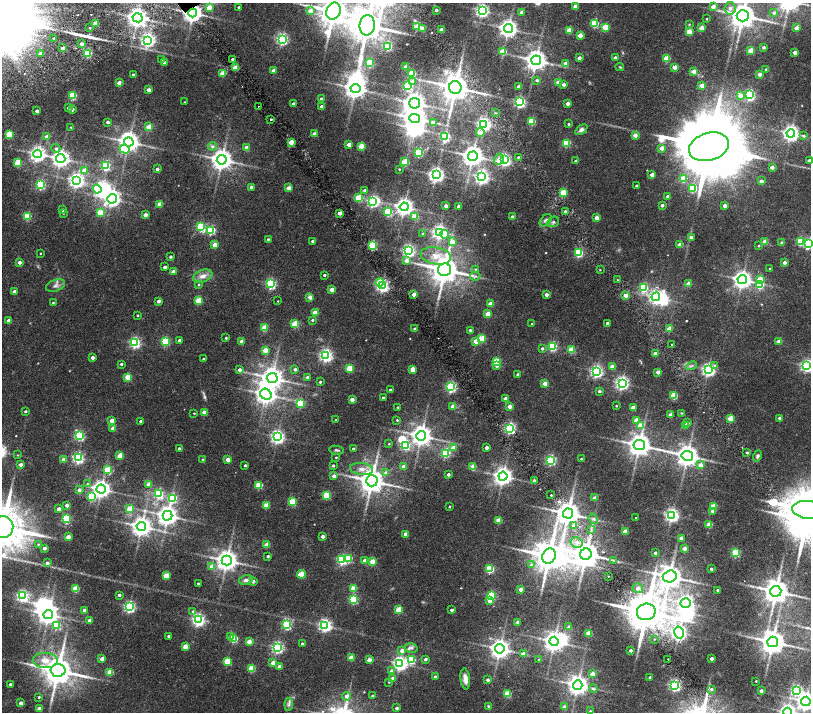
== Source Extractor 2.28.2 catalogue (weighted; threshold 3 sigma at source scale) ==
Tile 6 of 4 x 4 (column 2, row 2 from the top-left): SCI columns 1619-3236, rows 3175-4594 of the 6477 x 6411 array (HDU 1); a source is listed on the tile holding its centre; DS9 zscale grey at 2 x 2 block average (1 PNG px = mean of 2 x 2 image px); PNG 813 x 714 px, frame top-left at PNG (2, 3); each listed source drawn as its Kron ellipse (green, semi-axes under 4 px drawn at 4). Shown black and unused: <1% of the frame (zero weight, under 2 of 4 exposures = <1% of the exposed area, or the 3 px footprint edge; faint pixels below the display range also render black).
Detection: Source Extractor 2.28.2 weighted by HDU 2 'WHT'; one run over the whole footprint, this tile lists its part. Background 0.0265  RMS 0.0051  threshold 0.023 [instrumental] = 3 sigma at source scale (4.5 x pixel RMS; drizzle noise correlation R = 1.50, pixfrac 1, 0.0396/0.0396 arcsec/px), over >= 5 px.
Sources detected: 537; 2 too faint to see at this stretch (2 x 2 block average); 12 inside a brighter object's white glare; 2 cosmic-ray / hot-pixel residue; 3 long thin detections or spike segments (spike, bleed or trail) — neither listed nor drawn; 1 inside a brighter listed object's ellipse — not listed separately; of the other 517, all 500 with FLUX_AUTO >= 0.643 (the completeness limit of this list) listed and drawn (17 fainter detections not listed), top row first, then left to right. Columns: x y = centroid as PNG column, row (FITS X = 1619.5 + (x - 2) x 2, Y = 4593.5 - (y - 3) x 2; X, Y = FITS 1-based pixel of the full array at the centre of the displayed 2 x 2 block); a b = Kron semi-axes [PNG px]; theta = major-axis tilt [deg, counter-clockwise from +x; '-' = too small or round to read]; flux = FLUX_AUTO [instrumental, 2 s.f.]
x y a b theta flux
575 6 3 2 - 12
239 7 2 2 - 1.4
713 7 3 3 - 8.6
209 8 3 2 - 17
730 8 6 5 - 3.9
436 10 2 2 - 3.7
482 10 4 4 - 250
310 11 3 3 - 11
334 11 8 7 - 2200
522 12 2 2 - 11
193 13 4 4 - 710
774 13 4 3 - 2.4
743 16 6 5 - 1600
137 18 5 4 - 720
707 19 2 2 - 1.1
96 23 3 2 - 21
595 23 3 3 - 51
689 24 4 2 - 0.69
367 25 10 7 84 2500
417 26 3 2 - 25
605 27 3 3 - 29
90 28 2 2 - 0.97
422 28 3 2 - 16
702 28 3 2 - 18
797 28 3 2 - 11
508 29 4 4 - 550
441 30 2 2 - 11
569 30 3 3 - 24
689 32 3 3 - 24
580 35 3 2 - 14
54 38 2 2 - 1.9
282 39 4 3 - 190
148 40 4 4 - 300
81 44 2 2 - 5.4
387 46 3 3 - 66
764 47 2 2 - 2.9
62 48 2 2 - 5.6
751 51 3 3 - 25
502 52 4 3 - 28
88 53 3 3 - 52
795 53 2 2 - 8.2
40 54 3 3 - 4.5
579 58 2 2 - 6.1
615 58 3 2 - 6.9
667 58 3 3 - 30
232 59 2 2 - 2.2
162 60 3 2 - 0.89
536 60 5 5 - 860
164 62 2 2 - 3.9
370 63 3 3 - 60
566 63 3 2 - 8.2
406 66 3 2 - 10
620 67 4 3 - 1
675 67 3 2 - 14
235 68 3 2 - 20
766 69 2 2 - 1.1
274 70 3 2 - 10
694 71 3 2 - 12
223 73 3 3 - 22
412 73 3 3 - 40
133 74 2 2 - 1.3
760 74 2 2 - 8.5
537 80 3 2 - 2.8
413 81 3 3 - 8.6
559 82 3 2 - 13
119 83 2 2 - 7
564 85 3 2 - 4.5
702 85 3 2 - 12
408 86 3 3 - 85
455 87 6 6 - 2000
519 87 2 2 - 4.7
355 88 5 4 - 820
149 90 2 2 - 8.5
750 95 4 3 - 130
72 96 3 3 - 46
740 96 3 3 - 9
321 99 2 2 - 3.7
184 102 2 2 - 0.66
520 102 3 3 - 160
293 103 2 2 - 2.5
415 103 5 5 - 810
568 103 2 2 - 8
259 106 2 2 - 1.2
322 106 2 2 - 4.7
68 108 2 2 - 2.3
72 109 2 2 - 5.7
37 111 2 2 - 5.2
496 113 4 2 - 0.69
415 118 5 4 - 950
271 119 2 2 - 4.3
531 121 3 3 - 41
108 122 2 2 - 2.9
433 123 4 3 - 9.4
484 124 4 4 - 310
569 124 3 2 - 1.6
71 127 4 2 - 0.8
149 127 3 2 - 21
581 130 7 4 36 3.4
480 133 4 4 - 5.8
791 133 4 4 - 430
9 134 3 3 - 38
315 134 3 2 - 11
635 135 3 2 - 9.9
804 136 3 3 - 1.9
47 137 3 2 - 9
445 137 3 3 - 110
129 142 5 4 - 840
291 142 3 2 - 18
566 143 3 3 - 47
349 145 3 2 - 9
213 146 4 4 - 2.5
361 146 3 3 - 21
709 147 20 14 16 16000
56 148 4 4 - 2.5
246 148 3 2 - 8
662 148 3 2 - 12
125 149 5 4 - 20
419 152 3 3 - 67
38 154 4 4 - 360
473 156 5 4 - 880
518 157 2 2 - 2.5
61 158 4 4 - 490
499 159 6 4 60 8.4
222 160 5 5 - 870
504 160 4 3 - 210
809 160 2 2 - 4.3
576 161 2 2 - 1.5
405 162 3 3 - 34
18 163 3 3 - 37
105 165 3 3 - 88
772 167 2 2 - 8.4
157 169 2 2 - 3.5
399 169 2 2 - 0.89
84 170 3 3 - 10
436 175 4 4 - 350
652 175 3 2 - 6.9
482 177 4 4 - 310
683 179 3 3 - 42
77 181 4 4 - 340
761 181 2 2 - 8
41 184 3 3 - 110
637 186 2 2 - 3.1
251 187 2 2 - 3.7
289 188 3 2 - 12
693 188 3 3 - 45
97 189 4 3 - 15
365 190 3 3 - 3.8
563 193 3 3 - 37
668 196 2 2 - 5.2
359 198 3 3 - 41
112 199 5 4 - 440
373 202 4 3 - 150
160 204 3 2 - 15
662 205 2 2 - 4.4
446 206 2 2 - 6.1
459 206 2 2 - 4.6
725 206 2 2 - 7
404 207 4 4 - 510
62 210 3 2 - 2.7
565 211 2 2 - 3.4
388 212 3 3 - 59
63 213 2 2 - 0.84
100 213 3 3 - 26
339 213 2 2 - 10
145 215 2 2 - 7.8
27 216 3 3 - 52
415 216 3 3 - 23
512 217 2 2 - 5.2
597 218 3 2 - 13
546 220 7 5 50 2.9
553 222 6 5 - 2.3
201 227 3 3 - 80
211 230 3 3 - 83
439 232 4 4 - 290
422 234 3 3 - 0.92
445 234 4 3 - 11
691 237 3 3 - 3
268 239 2 2 - 1.5
313 241 2 2 - 3.1
765 241 3 2 - 14
800 241 3 3 - 47
452 242 4 3 - 9.2
781 243 4 3 - 1.7
809 243 4 3 - 110
215 245 3 2 - 13
372 245 3 3 - 90
680 245 3 2 - 9.6
759 246 2 2 - 1.1
408 251 4 3 - 220
40 253 2 2 - 0.69
578 253 3 3 - 77
436 256 15 8 -9 12
171 257 2 2 - 2.4
407 260 3 3 - 7.1
19 262 2 2 - 5.5
784 263 2 2 - 7.8
165 267 2 2 - 4.8
769 268 2 2 - 0.81
475 269 3 3 - 0.88
445 270 6 6 - 2100
600 270 2 2 - 1.2
173 272 3 2 - 11
324 275 2 2 - 2
203 276 10 6 20 7.2
475 276 5 3 - 2
760 279 3 3 - 19
617 280 2 2 - 1.1
742 280 4 4 - 570
379 282 4 3 - 12
271 284 3 3 - 140
688 284 3 2 - 12
199 285 3 2 - 1
760 285 3 3 - 50
55 286 10 5 20 4.4
382 286 3 3 - 230
643 288 3 3 - 76
332 289 2 2 - 11
14 291 2 2 - 4.6
414 294 2 2 - 9.7
546 295 2 2 - 5.1
626 295 2 2 - 9.9
310 297 3 2 - 12
656 297 4 4 - 260
199 300 3 3 - 33
159 301 2 2 - 5.4
278 301 2 2 - 0.69
53 303 2 2 - 1
490 304 3 2 - 13
315 313 3 2 - 18
488 314 3 2 - 19
138 315 2 2 - 1.1
312 320 3 2 - 1.8
9 321 3 2 - 13
608 323 2 2 - 6.3
295 324 3 3 - 38
532 324 2 2 - 1.3
264 328 3 3 - 29
415 329 2 2 - 2.9
669 329 3 2 - 14
470 330 2 2 - 2
226 338 2 2 - 1.4
482 339 3 3 - 41
180 340 2 2 - 3.5
165 341 3 3 - 70
242 341 2 2 - 8.9
476 341 3 3 - 18
779 341 3 2 - 16
135 343 3 3 - 150
672 344 2 2 - 2.5
552 346 3 3 - 85
542 348 3 2 - 2.4
265 350 3 2 - 16
571 350 3 3 - 29
655 354 2 2 - 7.6
326 355 4 4 - 250
92 358 2 2 - 5.8
203 359 2 2 - 1.7
497 362 3 3 - 56
121 364 2 2 - 2.6
715 365 4 4 - 1.8
497 366 4 3 - 3
691 366 5 3 - 1.6
807 366 4 4 - 210
612 367 3 2 - 11
350 368 3 3 - 35
295 369 2 2 - 3.2
240 370 3 2 - 4.8
413 370 4 3 - 17
708 370 4 4 - 260
596 371 4 4 - 210
658 372 2 2 - 9.6
518 375 2 2 - 3.5
128 377 3 3 - 32
308 377 2 2 - 4
272 378 5 5 - 1000
320 382 2 2 - 1.7
622 383 4 4 - 250
545 384 3 2 - 14
451 387 3 3 - 120
390 390 2 2 - 2
599 391 2 2 - 3.8
266 394 6 5 - 700
674 396 3 3 - 37
383 398 2 2 - 2
352 399 2 2 - 7.9
505 399 2 2 - 11
301 403 3 3 - 54
510 406 2 2 - 11
616 406 3 2 - 0.92
398 407 2 2 - 0.81
453 407 2 2 - 15
633 407 2 2 - 8.9
26 411 2 2 - 2
204 412 2 2 - 12
194 413 2 2 - 0.89
682 413 4 2 - 0.83
671 415 2 2 - 11
731 418 3 3 - 22
780 418 2 2 - 5.3
336 420 2 2 - 1.9
397 420 2 2 - 1.1
636 420 3 2 - 12
112 421 3 2 - 12
140 421 2 2 - 2.2
687 423 2 2 - 3.6
640 425 3 3 - 16
686 425 3 2 - 7.4
113 428 3 2 - 10
510 428 3 3 - 180
79 436 3 3 - 97
421 436 5 5 - 840
277 437 4 4 - 280
389 444 2 2 - 0.74
639 445 6 5 - 1100
405 446 3 3 - 71
179 448 2 2 - 2.3
453 448 3 2 - 12
486 448 2 2 - 6.6
353 449 2 2 - 1.1
337 450 7 3 -8 1.8
747 452 2 2 - 2
445 453 3 3 - 76
18 455 3 2 - 0.64
120 456 3 3 - 25
687 456 5 5 - 990
757 456 5 4 - 2.3
336 457 2 2 - 1
78 458 3 3 - 150
228 459 3 2 - 10
581 459 2 2 - 1.1
63 460 2 2 - 11
203 460 2 2 - 2.1
551 460 3 3 - 120
20 464 2 2 - 4
245 465 2 2 - 2.2
333 465 2 2 - 2.3
700 465 3 3 - 9
404 466 2 2 - 10
473 466 3 2 - 14
108 469 3 3 - 25
361 469 11 6 -6 6.5
386 472 3 3 - 2.7
448 474 2 2 - 3.8
334 476 3 2 - 5.5
503 476 4 4 - 580
372 481 6 5 - 1500
534 481 3 2 - 4.2
87 484 3 3 - 1.4
148 484 3 2 - 14
259 485 3 3 - 36
101 489 4 4 - 540
79 490 2 2 - 6.9
158 494 3 3 - 110
327 495 3 3 - 43
551 495 2 2 - 2.4
92 496 4 4 - 50
172 498 4 3 - 85
595 498 2 2 - 8.9
292 502 3 3 - 41
67 505 2 2 - 5.4
266 505 3 3 - 27
713 506 3 3 - 28
449 507 2 2 - 0.97
59 509 2 2 - 10
130 509 3 3 - 22
809 510 17 9 -7 4600
713 511 3 3 - 5.5
568 514 5 5 - 1300
672 515 4 4 - 270
167 516 5 5 - 740
636 517 2 2 - 0.78
66 519 3 3 - 76
593 519 5 4 - 2.4
499 520 3 3 - 23
574 525 3 3 - 8.8
709 525 3 3 - 20
141 526 5 4 - 760
3 527 11 10 - 5400
591 529 4 2 - 1.1
625 531 3 2 - 16
406 534 2 2 - 9.6
323 536 2 2 - 5.2
68 537 2 2 - 13
681 538 2 2 - 5.9
577 542 6 5 - 4.8
38 544 3 3 - 0.8
266 545 3 2 - 16
44 548 2 2 - 5.1
685 548 2 2 - 9.3
655 553 2 2 - 2.7
736 553 3 3 - 68
586 554 6 5 - 1700
268 556 2 2 - 2.3
549 556 8 6 62 2400
348 558 3 3 - 41
342 560 3 3 - 100
365 560 2 2 - 7.1
613 560 3 3 - 0.9
227 561 5 5 - 920
372 561 3 3 - 18
47 563 3 2 - 5.9
531 565 3 3 - 2.9
212 566 3 2 - 13
490 569 3 3 - 61
711 569 2 2 - 2.6
301 574 4 3 - 32
166 576 3 3 - 28
608 576 2 2 - 2.6
670 576 7 6 - 1300
246 580 7 5 12 3.4
253 581 3 2 - 5
198 583 2 2 - 1.9
353 588 3 3 - 21
638 588 5 4 - 5.9
76 589 3 3 - 30
521 589 2 2 - 7.6
718 590 2 2 - 2.7
776 591 5 5 - 1500
119 595 2 2 - 3.1
22 596 4 3 - 160
491 596 3 3 - 68
354 599 3 3 - 72
490 600 3 3 - 12
686 603 5 4 - 320
129 607 4 3 - 170
399 610 3 3 - 32
452 610 2 2 - 3.4
84 611 2 2 - 6.7
193 611 3 3 - 2
646 612 9 8 - 4300
48 614 5 4 - 640
90 620 2 2 - 9.8
198 620 4 4 - 230
518 622 2 2 - 4.9
287 624 3 3 - 95
56 625 3 3 - 56
325 625 4 4 - 220
569 627 2 2 - 5.8
679 632 6 4 -76 360
589 633 3 2 - 21
169 636 2 2 - 2.5
230 637 3 3 - 3.2
234 639 3 3 - 54
654 639 2 2 - 0.76
554 641 4 4 - 770
249 642 3 3 - 15
773 642 5 5 - 1300
302 643 3 2 - 1.9
185 647 3 2 - 20
277 648 3 3 - 180
411 648 6 5 - 2.9
500 649 4 4 - 710
402 650 3 3 - 8.1
630 650 2 2 - 3.2
523 654 3 2 - 9.4
351 658 3 2 - 20
102 659 3 2 - 8.9
425 659 2 2 - 3.8
668 659 2 2 - 2.6
712 659 2 2 - 4.9
45 660 12 7 -2 9.9
369 660 2 2 - 12
411 660 3 3 - 55
539 660 3 2 - 1.2
227 661 3 3 - 37
273 663 2 2 - 11
400 663 4 4 - 290
279 666 2 2 - 8.2
251 669 3 3 - 35
58 670 7 6 - 2300
391 671 3 3 - 3.9
110 672 3 3 - 24
592 674 3 2 - 13
435 677 2 2 - 2.3
650 677 2 2 - 2.4
392 678 2 2 - 4.4
465 679 10 4 -83 6.4
488 680 3 2 - 3.4
756 681 2 2 - 0.98
389 682 2 2 - 0.75
10 684 2 2 - 1.9
578 685 4 4 - 760
675 685 3 3 - 180
593 689 4 3 - 2.6
711 689 3 3 - 2.6
796 690 4 3 - 120
761 691 2 2 - 5.1
508 694 3 3 - 33
346 696 4 4 - 5.1
373 696 2 2 - 1.8
39 697 2 2 - 1.5
806 701 4 4 - 540
21 703 2 2 - 6
289 704 6 4 84 2.7
488 706 3 3 - 0.82
564 707 2 2 - 11
397 708 2 2 - 3.2
39 709 2 2 - 9.5
590 711 3 3 - 1
787 712 4 4 - 390
Overlapping masked pixels (flux is a lower limit): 1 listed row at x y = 193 13
Isophote crosses this tile's border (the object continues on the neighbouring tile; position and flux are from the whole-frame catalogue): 9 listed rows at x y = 334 11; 743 16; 809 160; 809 243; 807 366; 809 510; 3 527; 806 701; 787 712